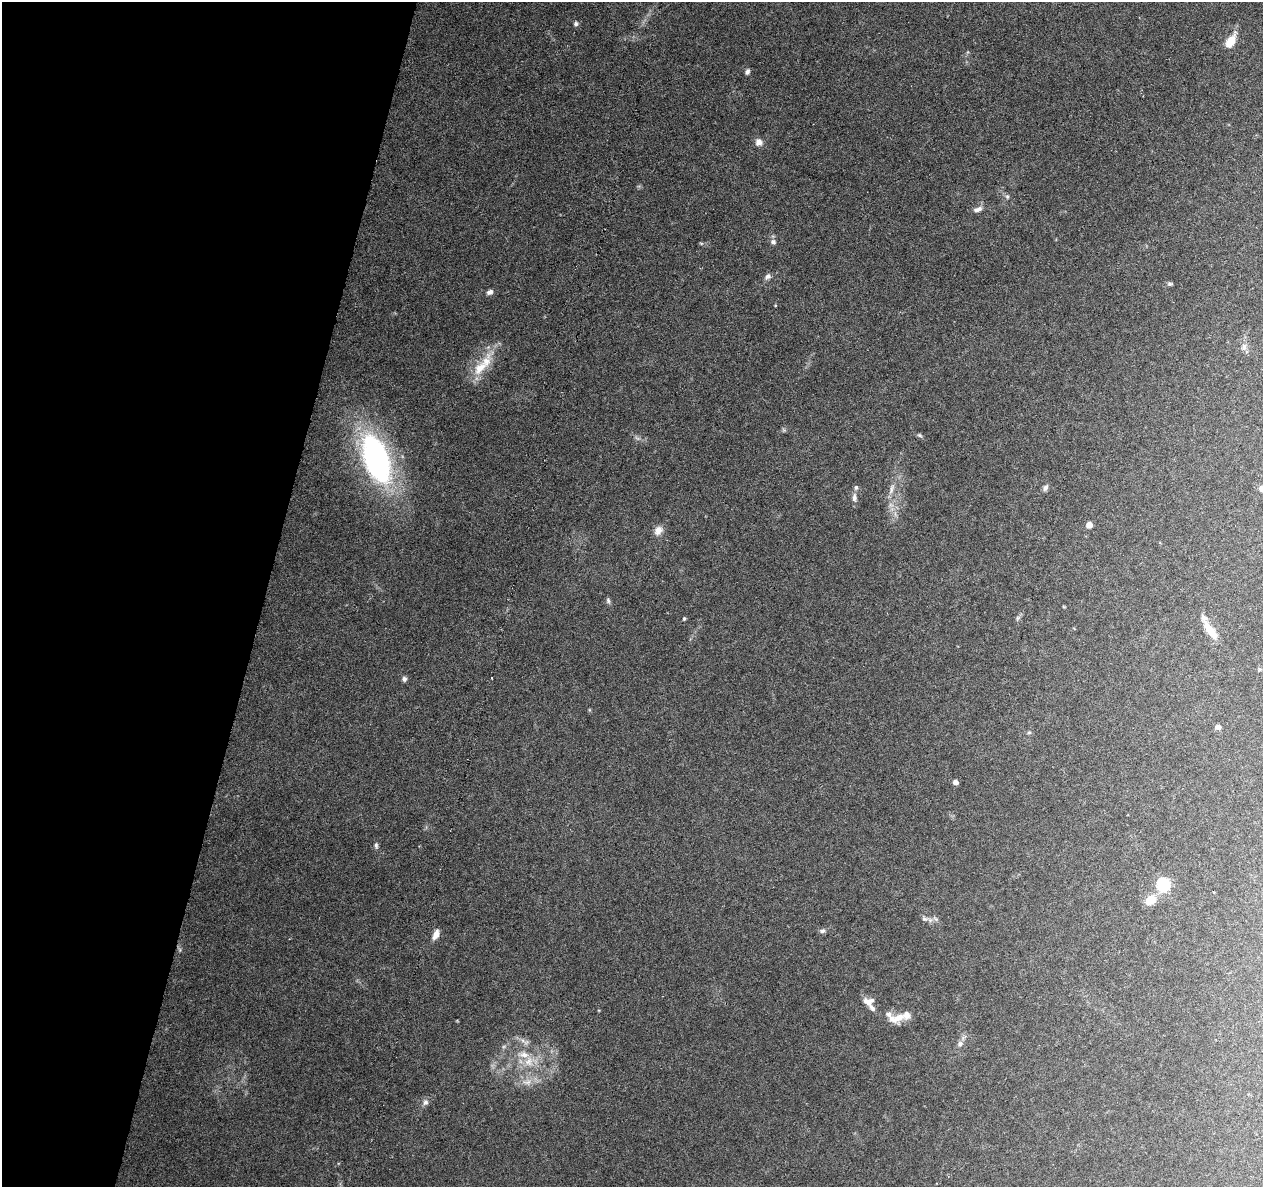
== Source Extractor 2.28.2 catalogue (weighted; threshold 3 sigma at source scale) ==
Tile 9 of 4 x 4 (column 1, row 3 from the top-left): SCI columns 1-1261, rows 1410-2594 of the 5053 x 5249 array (HDU 1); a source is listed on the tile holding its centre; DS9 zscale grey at full resolution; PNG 1265 x 1189 px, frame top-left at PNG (2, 2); no overlay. Shown black and unused: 21% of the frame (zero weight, under 3 of 6 exposures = <1% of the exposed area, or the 3 px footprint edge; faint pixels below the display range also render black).
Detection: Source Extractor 2.28.2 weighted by HDU 2 'WHT'; one run over the whole footprint, this tile lists its part. Background 0.0918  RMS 0.0031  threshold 0.0126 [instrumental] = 3 sigma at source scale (4.09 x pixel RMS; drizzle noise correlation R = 1.36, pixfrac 0.8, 0.0396/0.0396 arcsec/px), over >= 5 px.
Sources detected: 55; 2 too faint to see at this stretch — not listed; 8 inside a brighter listed object's ellipse — not listed separately; the other 45 listed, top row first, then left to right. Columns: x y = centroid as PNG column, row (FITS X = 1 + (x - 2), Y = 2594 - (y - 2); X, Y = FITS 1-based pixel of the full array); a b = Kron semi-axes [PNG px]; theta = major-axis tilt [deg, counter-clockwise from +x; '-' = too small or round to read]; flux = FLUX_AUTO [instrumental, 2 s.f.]
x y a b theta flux
576 24 7 5 81 0.67
1230 41 14 7 59 5.9
747 72 7 5 65 0.82
759 142 9 8 - 1.8
1007 197 6 5 - 0.55
978 209 12 6 18 1.4
773 242 7 6 - 0.92
701 243 6 4 -19 0.36
768 276 9 7 37 0.98
1170 284 7 5 0 0.53
490 292 9 6 22 1
775 305 4 3 - 0.23
1244 347 10 7 75 1.3
480 368 26 13 48 6.5
784 430 6 4 -71 0.37
919 435 8 5 -27 0.5
376 459 48 23 -69 73
1045 488 9 6 64 0.88
1262 488 6 6 - 2
891 489 16 6 71 1.8
854 497 12 6 -88 1.3
891 505 7 4 -18 0.69
1089 525 5 5 - 2.2
658 531 12 9 53 2.1
608 601 9 5 -66 0.63
684 618 4 3 - 0.4
1017 618 6 4 89 0.48
1210 630 27 8 -53 4.4
404 679 6 6 - 0.83
1218 727 6 5 - 1.2
1029 732 6 4 1 0.41
955 782 4 4 - 1.7
376 846 9 5 -84 0.67
1163 884 6 6 - 43
1150 900 12 10 30 4.3
925 919 11 7 -18 1.1
822 931 8 6 21 0.76
436 934 12 6 63 2.2
867 1001 14 8 -33 2.1
896 1018 24 12 13 4
526 1042 8 7 - 1.1
960 1044 8 7 - 1.1
529 1062 16 13 69 4.8
527 1082 15 7 -3 2.3
425 1102 9 7 70 1
Isophote crosses this tile's border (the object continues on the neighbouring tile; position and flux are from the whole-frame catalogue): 1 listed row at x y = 1262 488